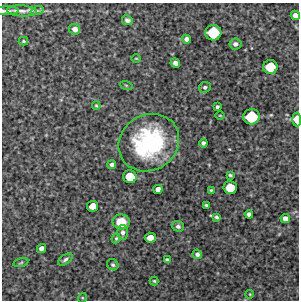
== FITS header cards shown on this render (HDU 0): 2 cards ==
NAXIS1  =                  297 /Length X axis
NAXIS2  =                  298 /Length Y axis

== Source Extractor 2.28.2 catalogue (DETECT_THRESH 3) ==
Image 297 x 298 px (HDU 0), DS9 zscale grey, 1 PNG px = 1 image px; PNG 301 x 302 px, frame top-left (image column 1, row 298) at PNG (2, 3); each listed source drawn as its Kron ellipse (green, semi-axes under 4 px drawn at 4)
Background 4350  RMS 230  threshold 688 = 3 sigma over >= 5 px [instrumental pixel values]
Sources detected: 47; all 47 listed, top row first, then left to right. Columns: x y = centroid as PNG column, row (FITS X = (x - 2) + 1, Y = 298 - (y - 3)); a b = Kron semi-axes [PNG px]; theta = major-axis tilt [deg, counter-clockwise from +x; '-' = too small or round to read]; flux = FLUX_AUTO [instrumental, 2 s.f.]
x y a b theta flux
6 11 13 4 1 6.1e+04
22 11 15 5 -4 8.2e+04
37 11 6 4 18 2.5e+04
295 15 5 4 - 8.2e+04
127 20 5 4 - 4.6e+04
75 29 5 5 - 7.8e+04
213 33 8 8 - 6.4e+05
187 39 4 4 - 6.2e+04
23 41 4 3 - 1.9e+04
235 44 6 5 - 5.5e+04
136 58 5 3 - 1.2e+04
175 63 5 4 - 6.3e+04
270 67 7 7 - 4.5e+05
126 85 6 4 -19 2.0e+04
205 87 6 5 - 3.1e+04
96 105 4 3 - 1.6e+04
217 107 3 3 - 3.3e+04
220 115 5 3 - 1.3e+04
251 117 8 7 - 6.3e+05
297 119 7 4 -86 2.4e+05
149 143 31 27 33 1.7e+06
203 143 4 4 - 4.7e+04
111 165 4 4 - 4.5e+04
230 175 4 3 - 2.1e+04
130 177 7 6 - 3.7e+05
230 188 7 6 - 3.6e+05
158 189 4 4 - 8.2e+04
211 190 4 3 - 2.0e+04
206 205 3 3 - 2.1e+04
93 206 5 5 - 1.8e+05
249 214 4 4 - 5.1e+04
217 217 4 3 - 2.7e+04
285 218 5 4 - 8.6e+04
121 222 8 7 - 2.9e+05
178 226 6 5 - 4.2e+04
123 232 7 5 -90 5.2e+04
116 238 5 3 - 2.0e+04
150 238 5 5 - 1.5e+05
41 248 5 4 - 6.6e+04
197 254 4 4 - 4.3e+04
65 259 8 4 34 3.6e+04
167 259 4 3 - 2.4e+04
21 263 7 3 14 1.8e+04
113 265 6 5 - 2.9e+04
154 281 4 4 - 1.9e+04
250 294 4 3 - 1.1e+04
82 298 5 3 - 1.5e+04
At the frame edge (FLAGS 8, measured only in part): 3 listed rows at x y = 6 11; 295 15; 297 119